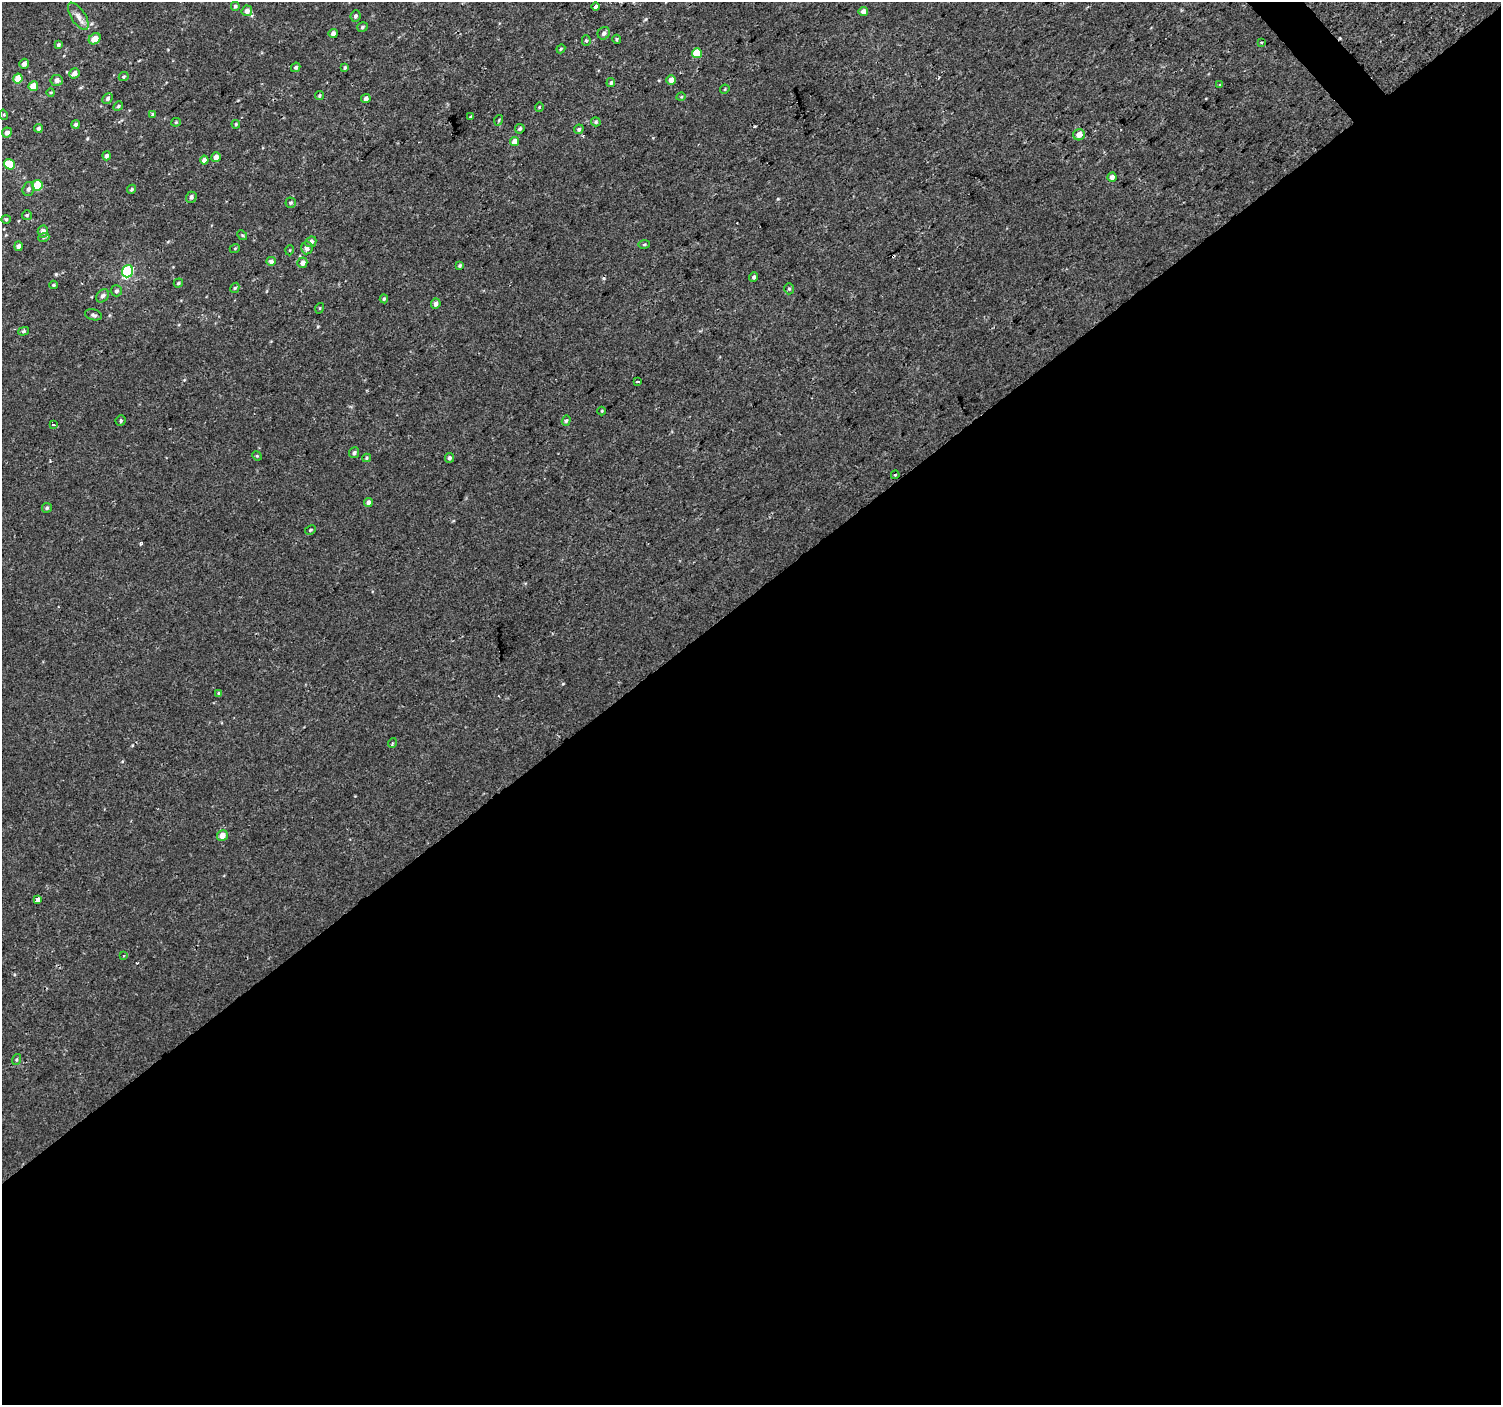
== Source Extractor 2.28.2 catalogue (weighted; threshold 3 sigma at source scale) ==
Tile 15 of 4 x 4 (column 3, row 4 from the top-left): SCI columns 3001-4499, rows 141-1543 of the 6003 x 5958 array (HDU 1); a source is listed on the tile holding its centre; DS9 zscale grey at full resolution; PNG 1503 x 1407 px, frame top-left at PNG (2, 2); each listed source drawn as its Kron ellipse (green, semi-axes under 4 px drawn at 4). Shown black and unused: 58% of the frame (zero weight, under 2 of 3 exposures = <1% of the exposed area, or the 3 px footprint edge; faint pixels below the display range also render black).
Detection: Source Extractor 2.28.2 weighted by HDU 2 'WHT'; one run over the whole footprint, this tile lists its part. Background 2.98e-04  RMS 0.002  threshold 0.00922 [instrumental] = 3 sigma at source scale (4.5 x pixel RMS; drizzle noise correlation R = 1.50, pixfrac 1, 0.0396/0.0396 arcsec/px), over >= 5 px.
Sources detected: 108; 3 cosmic-ray / hot-pixel residue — neither listed nor drawn; the other 105 listed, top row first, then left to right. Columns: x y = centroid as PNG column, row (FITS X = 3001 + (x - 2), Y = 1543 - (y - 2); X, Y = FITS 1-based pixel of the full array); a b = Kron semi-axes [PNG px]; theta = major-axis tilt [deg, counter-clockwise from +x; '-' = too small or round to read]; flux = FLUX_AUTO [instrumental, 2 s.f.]
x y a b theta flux
235 6 4 4 - 0.4
595 6 4 3 - 1.7
247 11 5 5 - 1.2
863 12 5 4 - 1.1
78 16 15 7 -57 1.3
355 16 6 5 - 0.45
362 27 5 4 - 0.37
604 33 6 6 - 0.66
333 34 5 4 - 0.88
95 39 6 5 - 2.2
617 39 4 4 - 0.25
586 40 5 4 - 0.26
1261 42 3 2 - 0.22
58 45 4 3 - 0.31
561 49 4 3 - 0.23
697 53 5 5 - 4.5
24 64 5 4 - 0.77
296 67 5 4 - 0.36
345 67 4 3 - 0.32
74 73 5 4 - 1.2
124 77 5 4 - 0.25
18 78 5 4 - 3
57 80 6 5 - 0.87
671 80 5 4 - 1.4
611 83 4 4 - 0.4
1220 85 3 2 - 0.27
33 86 5 4 - 3.6
725 89 5 4 - 0.21
51 93 4 3 - 0.19
319 96 4 4 - 0.28
681 97 5 3 - 0.18
108 98 6 4 48 0.54
366 98 5 4 - 0.71
118 106 5 4 - 0.33
539 107 5 3 - 0.16
152 114 4 3 - 0.23
4 115 5 3 - 0.21
471 117 3 2 - 0.25
499 120 5 3 - 0.2
176 122 5 4 - 0.24
596 122 5 4 - 0.32
76 124 4 4 - 0.52
236 124 4 4 - 0.22
38 128 4 4 - 0.47
520 129 5 4 - 0.46
579 129 5 4 - 0.41
7 132 5 4 - 0.78
1079 135 6 5 - 1.6
514 141 4 4 - 1.4
106 156 4 4 - 0.56
216 157 5 4 - 1.1
204 160 4 4 - 1
9 164 5 5 - 4.9
1112 177 4 4 - 0.73
37 185 5 5 - 8.2
28 189 7 5 72 0.66
132 189 5 4 - 0.37
191 197 6 5 - 0.59
291 203 5 5 - 0.33
27 215 5 5 - 0.3
6 219 5 4 - 0.25
43 231 6 5 - 1.1
242 235 5 4 - 0.26
44 237 5 3 - 0.29
311 242 6 5 - 0.68
644 244 5 3 - 0.22
19 246 5 4 - 0.72
235 248 5 3 - 0.19
307 248 6 5 - 1
290 250 5 3 - 0.17
271 261 5 4 - 0.63
302 263 5 5 - 1
460 266 4 3 - 0.24
128 271 6 5 - 21
754 277 5 4 - 0.39
178 283 5 4 - 0.32
54 285 4 3 - 0.23
235 288 5 4 - 0.25
789 289 5 4 - 0.31
116 291 6 5 - 0.41
103 296 7 5 48 0.62
384 299 4 4 - 0.29
436 304 5 4 - 0.94
320 308 5 3 - 0.18
93 315 9 5 -14 0.46
24 331 5 4 - 0.33
637 381 3 3 - 0.62
602 411 4 3 - 0.17
121 421 5 5 - 0.34
566 421 5 4 - 0.34
53 424 3 3 - 0.56
354 453 5 5 - 0.46
257 456 5 4 - 0.21
367 458 4 4 - 0.24
449 458 5 4 - 0.49
895 475 4 3 - 0.19
368 502 5 4 - 0.84
47 508 5 5 - 0.32
310 530 6 4 28 0.32
218 693 3 3 - 0.65
392 743 5 3 - 0.2
222 836 5 5 - 1.5
38 900 4 4 - 6.5
123 956 4 2 - 0.21
16 1060 5 3 - 0.21